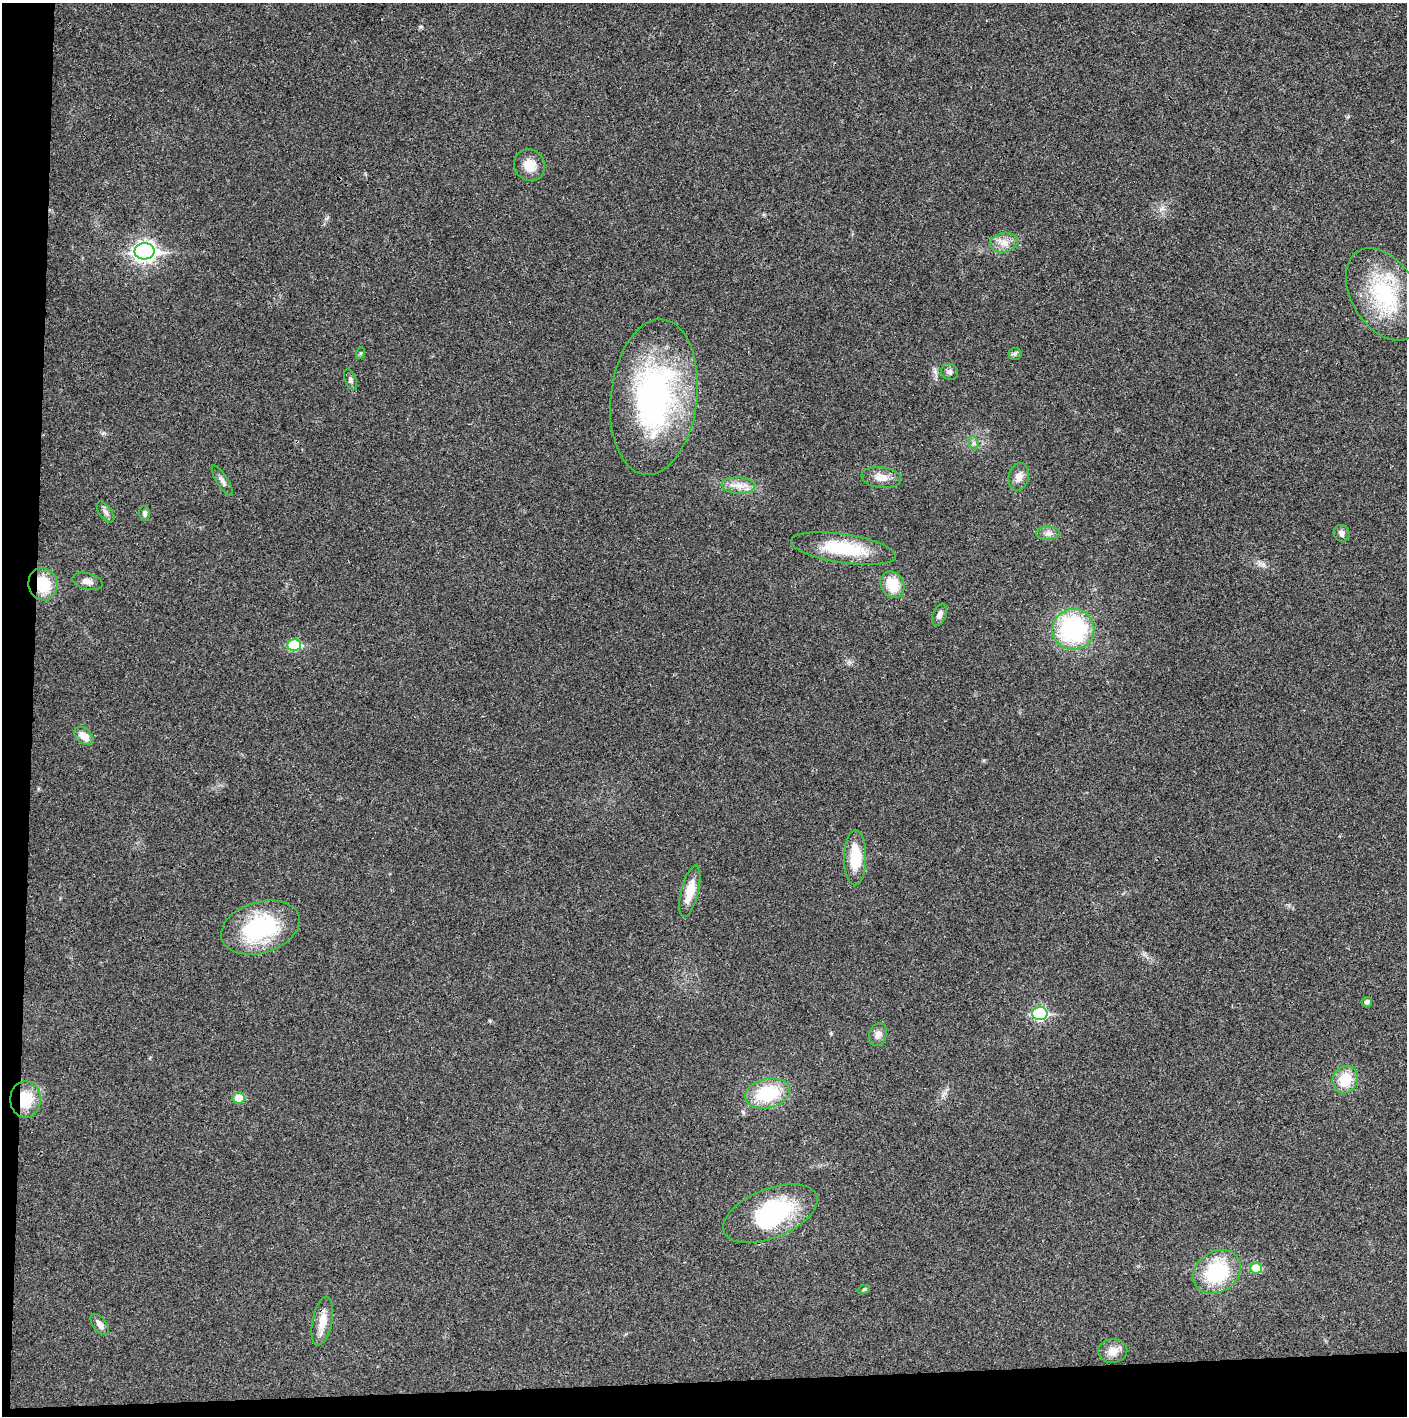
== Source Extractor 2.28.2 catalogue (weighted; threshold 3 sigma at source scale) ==
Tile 7 of 3 x 3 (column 1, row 3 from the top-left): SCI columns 18-1422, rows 5-1418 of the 4234 x 4247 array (HDU 1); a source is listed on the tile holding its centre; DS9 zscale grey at full resolution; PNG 1409 x 1418 px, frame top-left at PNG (2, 3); each listed source drawn as its Kron ellipse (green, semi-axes under 4 px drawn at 4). Shown black and unused: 5% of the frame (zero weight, under 3 of 4 exposures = <1% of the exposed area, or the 3 px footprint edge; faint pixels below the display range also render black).
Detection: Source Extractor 2.28.2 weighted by HDU 2 'WHT'; one run over the whole footprint, this tile lists its part. Background 0.0193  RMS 0.005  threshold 0.0224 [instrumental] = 3 sigma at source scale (4.5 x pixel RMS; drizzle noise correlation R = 1.50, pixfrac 1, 0.05/0.05 arcsec/px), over >= 5 px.
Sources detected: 44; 1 inside a brighter object's white glare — neither listed nor drawn; the other 43 listed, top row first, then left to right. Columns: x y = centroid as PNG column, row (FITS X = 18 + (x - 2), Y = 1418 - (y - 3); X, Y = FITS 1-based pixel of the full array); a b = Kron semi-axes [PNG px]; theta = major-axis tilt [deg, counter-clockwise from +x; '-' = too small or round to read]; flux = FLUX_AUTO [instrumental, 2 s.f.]
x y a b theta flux
530 165 16 15 - 6.8
1004 242 14 10 9 4.9
144 251 10 8 1 240
1384 294 50 32 -59 44
361 353 6 4 72 0.62
1015 354 6 6 - 1.1
949 372 9 7 -33 1.9
350 379 11 5 -67 1.4
654 397 78 43 83 120
974 443 7 4 -71 1.1
881 477 20 10 -6 5.2
1019 477 14 10 78 3.8
222 481 18 5 -58 2.2
738 485 16 8 -4 4.9
105 512 12 6 -53 1.9
145 513 7 5 -89 1.5
1048 533 12 6 2 2.3
1341 533 8 7 - 1.8
843 549 53 14 -9 27
88 581 15 8 -14 2.9
43 584 16 14 -72 16
892 585 14 11 -62 13
939 615 12 6 69 2.2
1073 629 21 20 - 60
294 645 6 6 - 30
84 736 11 7 -41 5.4
855 858 28 11 89 18
690 891 26 8 76 9.4
260 927 40 25 17 47
1367 1002 5 5 - 1.7
1040 1014 7 6 - 58
878 1035 12 8 70 2.7
1345 1080 14 12 60 12
767 1093 22 14 13 26
239 1098 6 5 - 9.7
25 1099 18 15 -90 14
770 1214 50 24 22 48
1256 1268 6 5 - 13
1217 1272 25 20 35 34
864 1289 6 4 20 0.64
322 1321 24 10 79 7.2
100 1325 12 6 -52 2.9
1113 1351 14 12 4 5.1
Overlapping masked pixels (flux is a lower limit): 2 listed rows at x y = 43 584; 25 1099
Unlisted compact peaks at least as high as the median listed source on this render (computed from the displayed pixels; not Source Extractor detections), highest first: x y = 420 27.